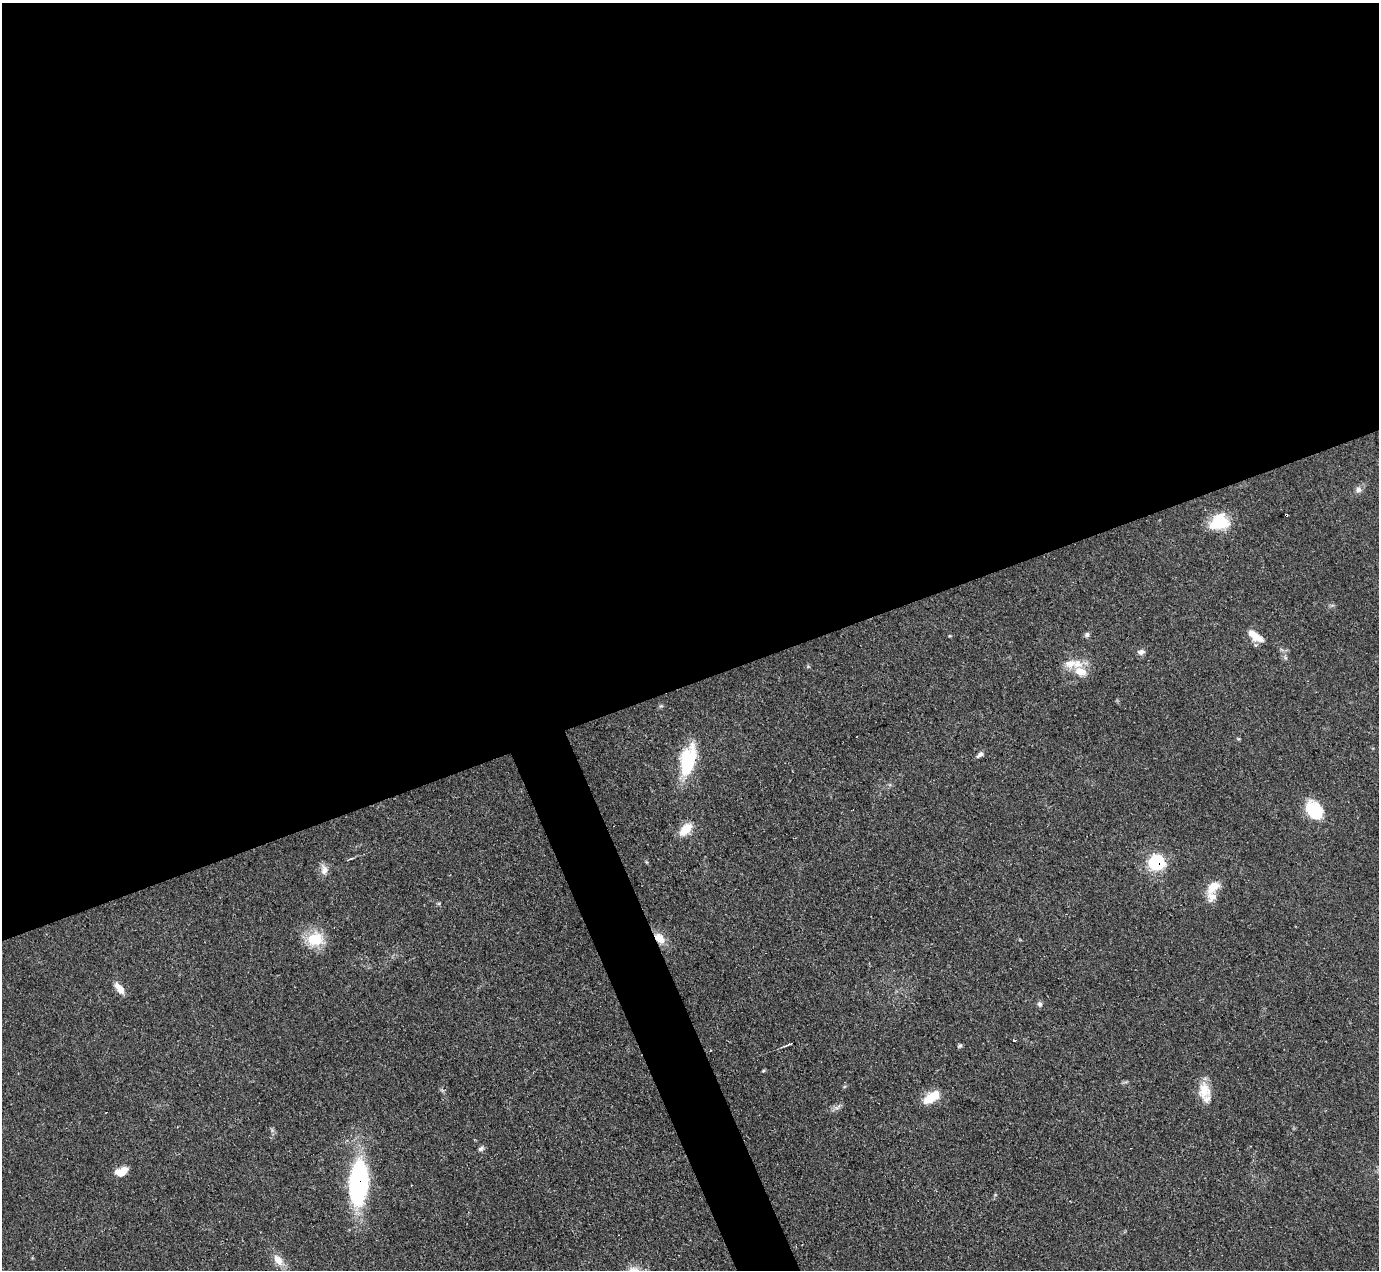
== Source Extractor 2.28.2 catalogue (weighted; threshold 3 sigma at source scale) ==
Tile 2 of 4 x 4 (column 2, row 1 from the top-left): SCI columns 1379-2755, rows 4081-5348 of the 5510 x 5494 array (HDU 1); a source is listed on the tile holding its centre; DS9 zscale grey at full resolution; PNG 1381 x 1272 px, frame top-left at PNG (2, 3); no overlay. Shown black and unused: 56% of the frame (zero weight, under 3 of 4 exposures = <1% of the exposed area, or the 3 px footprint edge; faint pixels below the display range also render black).
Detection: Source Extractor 2.28.2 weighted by HDU 2 'WHT'; one run over the whole footprint, this tile lists its part. Background 0.0775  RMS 0.0053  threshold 0.024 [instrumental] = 3 sigma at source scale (4.5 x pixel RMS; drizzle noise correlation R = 1.50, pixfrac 1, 0.05/0.05 arcsec/px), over >= 5 px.
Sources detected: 33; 2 inside a brighter object's white glare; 2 cosmic-ray / hot-pixel residue — not listed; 3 inside a brighter listed object's ellipse — not listed separately; the other 26 listed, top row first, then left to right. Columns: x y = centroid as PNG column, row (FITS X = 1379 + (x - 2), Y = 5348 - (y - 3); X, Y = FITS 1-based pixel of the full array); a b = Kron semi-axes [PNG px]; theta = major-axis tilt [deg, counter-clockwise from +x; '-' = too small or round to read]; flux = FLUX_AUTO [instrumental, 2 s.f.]
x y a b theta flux
1358 490 8 8 - 2
1219 520 24 18 -36 17
1087 635 7 6 - 1.3
1255 636 19 8 -35 7.4
1141 652 9 7 11 1.9
1081 672 18 11 -30 7.7
980 754 10 5 42 1.7
688 761 34 15 76 33
1313 809 19 14 -34 19
686 829 17 10 45 9
1157 863 7 7 - 91
324 870 14 8 88 3.6
1213 887 20 11 42 7.6
660 938 15 9 -47 7.2
315 939 24 19 13 14
119 988 15 8 -52 5
1040 1004 7 7 - 1.4
1014 1041 3 3 - 2.4
788 1045 12 3 21 1.1
960 1046 6 5 - 0.89
1204 1090 23 15 -83 9.9
932 1097 19 9 33 12
481 1149 8 6 32 1.4
121 1172 14 8 25 8.1
358 1183 31 13 87 120
278 1260 15 10 -52 6
Overlapping masked pixels (flux is a lower limit): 3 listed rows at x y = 1157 863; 660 938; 358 1183